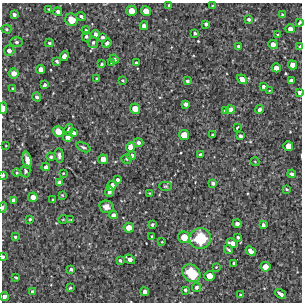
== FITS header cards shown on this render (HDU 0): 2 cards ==
NAXIS1  =                  300 / Width of image
NAXIS2  =                  300 / Height of image

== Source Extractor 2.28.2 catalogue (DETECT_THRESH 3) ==
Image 300 x 300 px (HDU 0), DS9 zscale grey, 1 PNG px = 1 image px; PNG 304 x 304 px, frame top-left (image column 1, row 300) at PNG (2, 3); each listed source drawn as its Kron ellipse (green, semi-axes under 4 px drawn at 4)
Background 3460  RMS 220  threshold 667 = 3 sigma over >= 5 px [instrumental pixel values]
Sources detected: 133; all 133 listed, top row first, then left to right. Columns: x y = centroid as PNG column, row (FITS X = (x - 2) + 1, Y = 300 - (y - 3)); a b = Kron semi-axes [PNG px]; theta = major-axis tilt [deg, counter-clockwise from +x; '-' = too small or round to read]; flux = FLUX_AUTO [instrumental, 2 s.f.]
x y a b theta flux
169 5 3 3 - 14000
212 6 3 3 - 13000
48 9 3 2 - 12000
131 11 5 5 - 170000
146 11 5 4 - 140000
58 12 4 4 - 48000
14 15 4 3 - 50000
283 15 4 3 - 40000
81 16 4 4 - 34000
249 19 4 3 - 39000
71 20 6 6 - 240000
299 22 4 3 - 33000
206 24 4 3 - 40000
144 26 4 4 - 64000
6 29 5 4 - 22000
290 29 4 4 - 72000
86 30 4 3 - 17000
195 33 3 3 - 28000
96 34 4 4 - 59000
278 35 4 3 - 14000
86 37 5 4 - 23000
103 37 4 4 - 34000
17 42 6 5 - 32000
93 42 5 5 - 35000
49 43 4 3 - 26000
107 43 5 4 - 45000
273 44 5 4 - 95000
238 46 3 3 - 29000
300 47 4 3 - 54000
9 51 5 5 - 72000
64 56 5 4 - 98000
114 59 5 4 - 46000
57 61 4 3 - 33000
111 62 4 3 - 30000
136 63 3 3 - 31000
102 64 4 3 - 16000
292 65 5 4 - 120000
276 68 4 4 - 110000
41 69 4 4 - 91000
14 73 5 5 - 110000
97 79 4 3 - 31000
242 79 5 4 - 120000
122 80 3 3 - 16000
187 81 3 3 - 37000
291 81 4 4 - 67000
44 85 3 3 - 33000
263 86 3 3 - 42000
12 88 3 3 - 15000
269 90 3 2 - 11000
299 92 4 3 - 47000
37 97 4 4 - 39000
186 104 4 3 - 53000
3 108 6 3 -89 120000
135 109 5 5 - 150000
259 109 4 3 - 52000
230 110 4 4 - 76000
225 111 4 4 - 49000
237 128 3 2 - 17000
69 130 6 4 77 61000
58 131 5 5 - 170000
73 133 4 3 - 53000
184 135 5 5 - 170000
213 135 3 3 - 35000
241 136 4 3 - 37000
68 137 5 5 - 120000
138 143 5 4 - 38000
6 146 4 2 - 10000
288 146 5 5 - 140000
83 147 7 4 -25 29000
131 147 5 4 - 110000
59 155 7 4 -82 44000
132 155 5 4 - 54000
200 155 3 3 - 32000
51 157 4 4 - 27000
103 159 5 5 - 130000
126 159 5 4 - 19000
27 160 9 4 -81 100000
255 162 4 3 - 12000
46 167 4 3 - 44000
25 171 6 5 - 32000
17 173 4 4 - 26000
63 173 3 3 - 9900
292 174 4 3 - 47000
3 175 4 2 - 29000
118 180 3 3 - 45000
59 182 4 4 - 51000
213 183 4 4 - 40000
112 185 5 4 - 100000
165 186 6 4 -1 21000
287 189 3 2 - 17000
109 192 5 4 - 41000
149 193 3 2 - 10000
62 195 4 4 - 13000
33 197 5 4 - 100000
13 200 4 4 - 57000
53 200 4 3 - 14000
3 207 5 3 - 27000
106 207 7 6 - 80000
113 215 4 4 - 55000
30 219 4 3 - 25000
63 219 5 3 - 11000
71 220 4 2 - 9900
237 223 4 3 - 53000
152 225 4 3 - 26000
263 225 4 4 - 52000
129 228 5 5 - 140000
152 236 3 2 - 14000
15 237 4 4 - 25000
184 237 6 5 - 190000
238 237 3 3 - 30000
200 238 11 10 - 650000
162 242 2 2 - 11000
232 243 6 4 -19 84000
228 250 4 3 - 25000
250 251 5 4 - 100000
3 257 3 3 - 26000
129 259 6 3 -34 74000
120 260 3 3 - 26000
234 263 3 3 - 27000
216 267 2 2 - 11000
265 267 5 5 - 130000
71 269 4 4 - 34000
191 273 10 8 -42 540000
209 276 5 5 - 150000
16 278 4 2 - 20000
196 287 5 4 - 37000
70 288 4 3 - 21000
185 290 3 3 - 32000
32 291 3 3 - 21000
145 292 4 4 - 69000
280 294 6 3 -37 73000
240 295 3 3 - 20000
4 297 4 4 - 73000
At the frame edge (FLAGS 8, measured only in part): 8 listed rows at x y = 299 22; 300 47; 299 92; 3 108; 3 175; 3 207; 3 257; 4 297